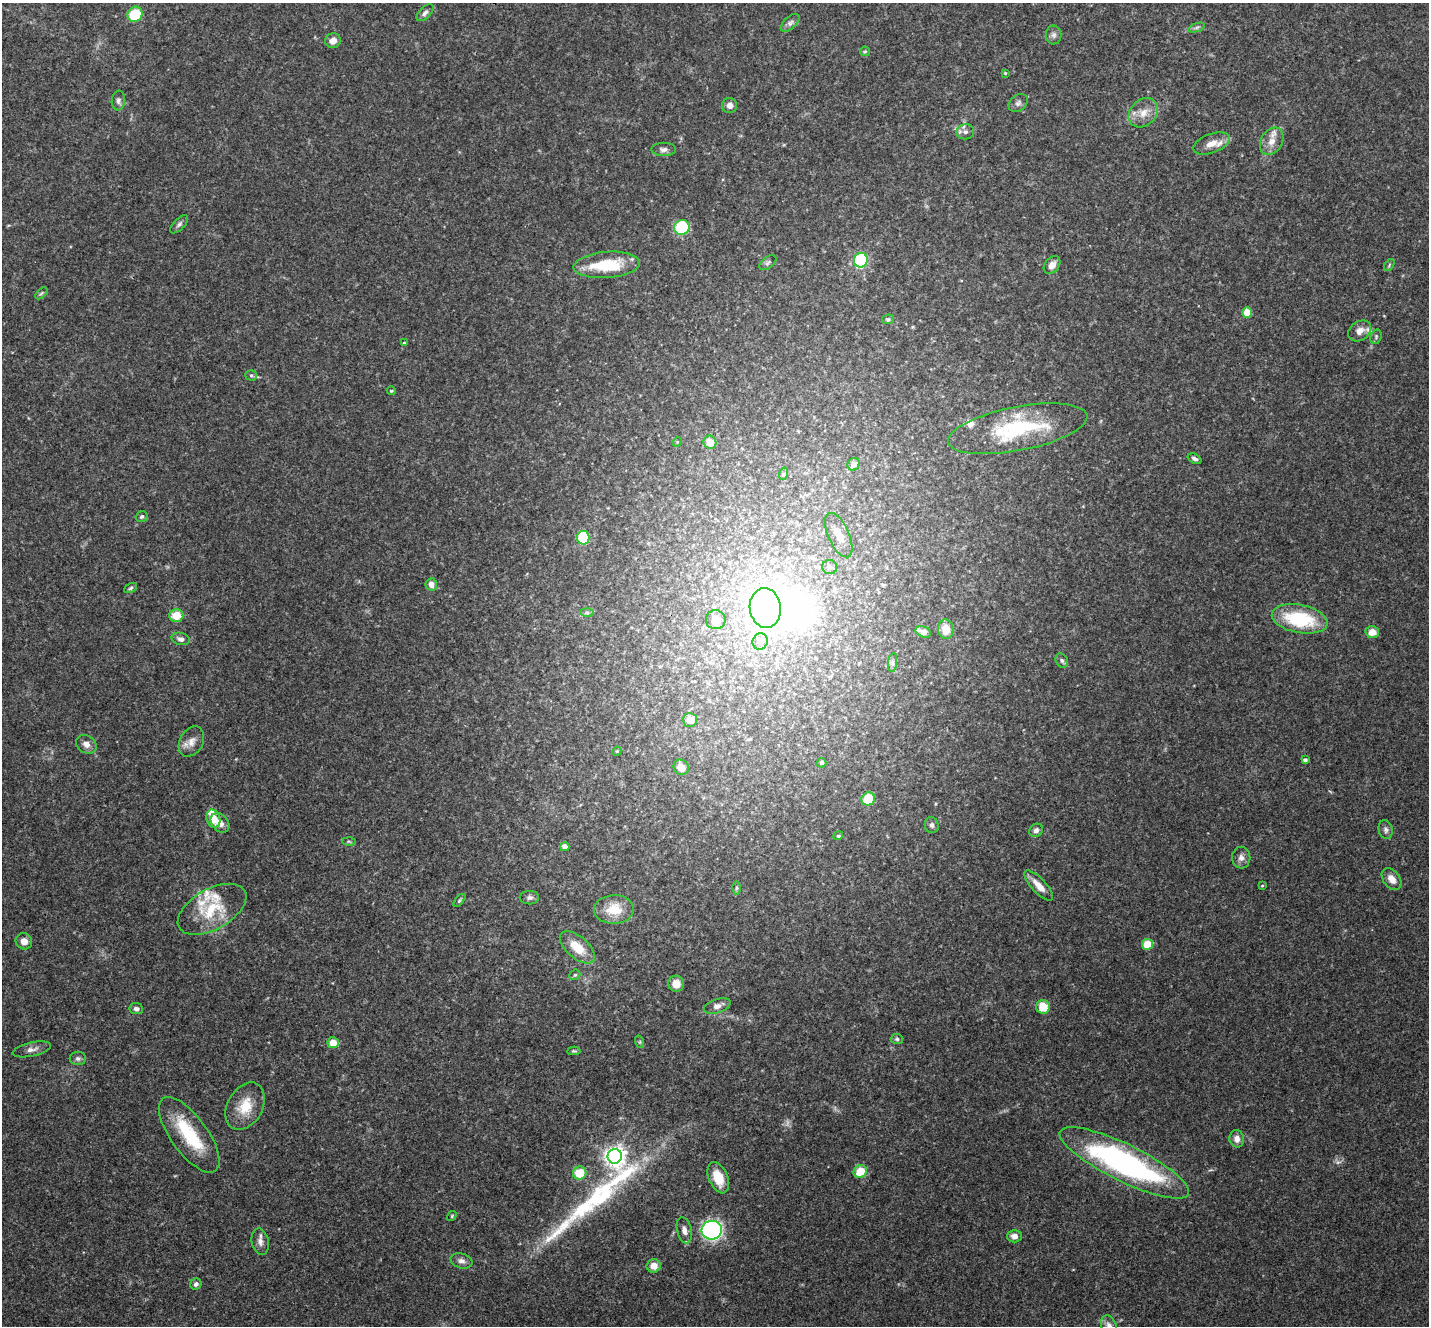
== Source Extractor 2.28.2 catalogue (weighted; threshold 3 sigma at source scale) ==
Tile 7 of 4 x 4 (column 3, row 2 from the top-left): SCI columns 2861-4287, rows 2933-4256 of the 5718 x 5728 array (HDU 1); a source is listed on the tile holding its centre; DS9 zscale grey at full resolution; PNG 1431 x 1328 px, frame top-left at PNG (2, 3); each listed source drawn as its Kron ellipse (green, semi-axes under 4 px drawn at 4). Shown black and unused: <1% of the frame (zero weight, under 3 of 4 exposures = <1% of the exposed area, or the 3 px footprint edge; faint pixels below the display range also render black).
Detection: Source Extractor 2.28.2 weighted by HDU 2 'WHT'; one run over the whole footprint, this tile lists its part. Background 0.113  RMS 0.007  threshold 0.0314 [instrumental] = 3 sigma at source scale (4.5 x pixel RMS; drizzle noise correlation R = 1.50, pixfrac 1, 0.05/0.05 arcsec/px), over >= 5 px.
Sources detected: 127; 2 too faint to see at this stretch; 2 inside a brighter object's white glare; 1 long thin detection or spike segment (spike, bleed or trail) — neither listed nor drawn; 11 inside a brighter listed object's ellipse — not listed separately; the other 111 listed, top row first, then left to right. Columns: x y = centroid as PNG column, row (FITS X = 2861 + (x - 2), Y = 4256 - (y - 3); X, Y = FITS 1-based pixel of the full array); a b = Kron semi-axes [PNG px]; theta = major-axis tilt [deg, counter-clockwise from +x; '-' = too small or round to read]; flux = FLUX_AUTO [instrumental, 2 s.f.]
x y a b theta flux
425 13 11 5 44 2.7
135 14 8 7 - 27
790 23 11 6 42 2.6
1197 27 8 4 19 1.6
1054 35 9 8 - 2.6
333 41 8 7 - 5.2
865 51 5 4 - 0.93
1005 73 4 4 - 0.73
118 100 10 6 83 2.5
1018 103 11 7 43 2.7
730 105 7 7 - 3.8
1143 113 16 12 45 9.1
965 132 9 7 8 3
1272 141 14 10 58 7.1
1212 143 19 9 20 8.3
664 149 12 6 0 2.9
179 224 11 5 45 2.1
682 227 8 7 - 36
861 260 7 6 - 54
768 263 10 5 38 1.6
607 265 33 13 4 29
1052 265 10 7 51 5
1389 265 7 3 55 0.93
41 293 7 4 45 1.2
1247 313 5 5 - 11
888 319 6 4 10 1.2
1360 331 12 9 35 5.7
1376 337 7 5 72 1.4
404 343 4 4 - 0.71
251 375 6 5 - 1.3
391 391 4 4 - 0.77
1018 429 71 22 11 65
677 442 5 4 - 0.69
710 442 6 6 - 9.9
1195 459 7 5 -30 2.1
854 464 6 6 - 5.8
783 474 6 4 71 0.96
142 517 6 5 - 1.7
839 535 24 10 -65 9.7
583 538 7 6 - 30
830 567 7 7 - 3
431 584 6 5 - 4.8
131 588 7 4 28 1.3
765 608 20 15 -82 370
587 613 7 4 -1 1.5
176 615 7 6 - 12
1300 619 28 14 -11 46
716 620 10 9 - 8.8
946 629 10 7 -82 9.5
923 632 8 5 -21 7
1372 632 7 6 - 7.9
181 639 9 6 -14 2.8
760 642 8 7 - 7.2
1062 661 7 6 - 1.7
893 663 9 4 82 1.8
690 720 7 7 - 10
191 741 16 11 60 6.3
86 744 11 9 -32 4.4
617 751 5 3 - 0.71
1305 760 4 3 - 2
822 763 5 4 - 1.4
681 767 8 7 - 6.9
868 799 7 6 - 20
213 819 9 7 -73 9.7
220 823 11 8 -49 5
932 825 8 7 - 2.1
1036 830 7 6 - 2.3
1386 830 10 7 -79 2.5
838 836 5 4 - 1.2
349 841 6 4 -2 1.1
565 847 4 4 - 5.7
1241 858 11 9 89 3.7
1392 879 12 8 -53 6.2
1039 886 19 7 -47 8.2
1262 886 4 3 - 0.68
737 888 6 4 89 1.3
529 898 10 7 1 2.3
459 900 8 3 50 1
212 909 38 20 29 31
614 909 20 14 1 16
24 941 8 8 - 5.2
1147 944 5 5 - 15
577 947 21 10 -41 15
575 975 6 5 - 1.1
676 984 8 8 - 7.4
717 1006 14 7 18 4.4
1043 1007 7 7 - 13
136 1009 7 5 -6 2.1
897 1039 6 5 - 1.3
640 1042 6 4 -72 1
333 1043 5 5 - 10
32 1049 19 7 13 4.1
574 1051 6 4 -1 0.98
78 1058 8 6 0 2.1
245 1106 25 17 60 17
189 1135 45 18 -54 36
1237 1139 8 7 - 4.7
615 1156 7 7 - 450
1124 1163 71 18 -26 190
860 1172 7 6 - 15
580 1173 7 6 - 18
718 1178 16 9 -67 14
452 1216 5 3 - 0.68
684 1230 13 7 -77 4.3
712 1230 10 9 - 170
1014 1236 7 6 - 4.2
260 1242 13 8 -78 4.2
461 1261 11 7 -17 3.5
654 1266 7 7 - 6.8
196 1284 6 5 - 2.3
1109 1326 11 7 -66 3.7
Isophote crosses this tile's border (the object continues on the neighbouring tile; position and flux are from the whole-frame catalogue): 1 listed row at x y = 1109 1326